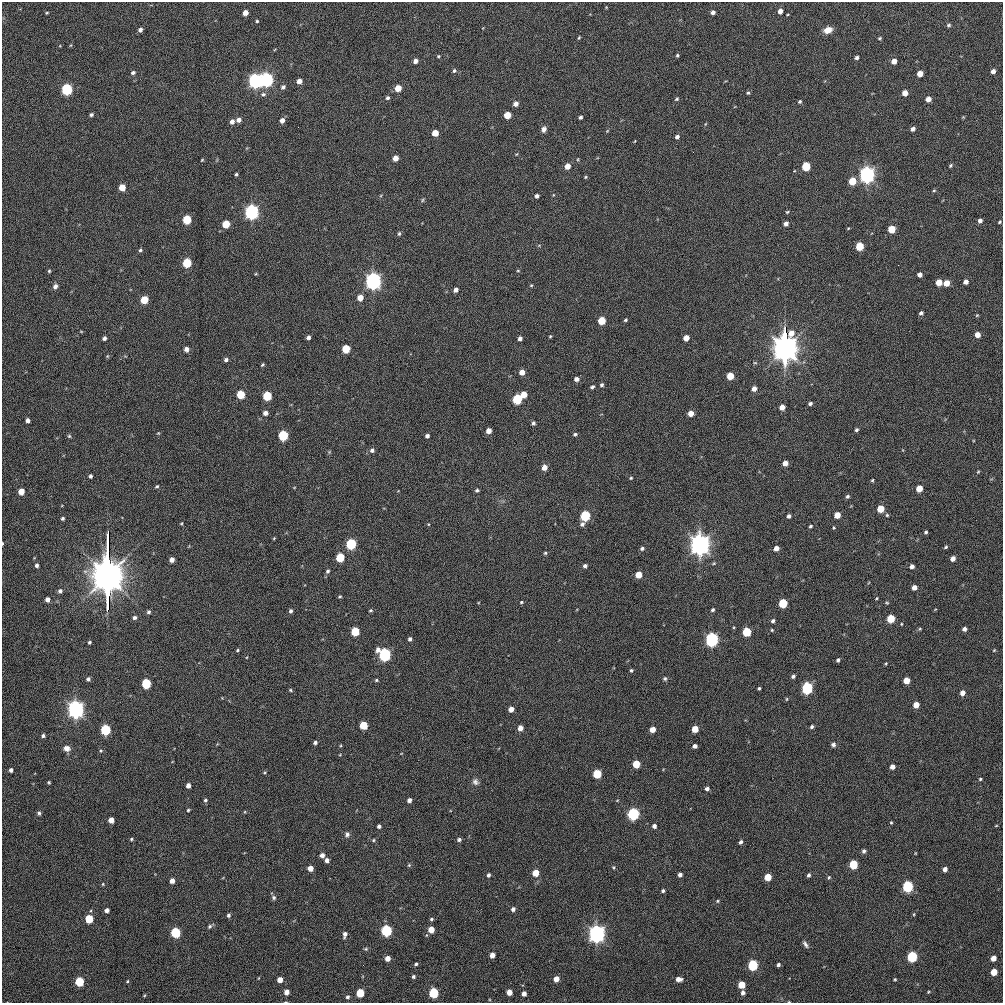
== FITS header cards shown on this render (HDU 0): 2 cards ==
NAXIS1  =                 1001
NAXIS2  =                 1001

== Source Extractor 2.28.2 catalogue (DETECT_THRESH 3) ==
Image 1001 x 1001 px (HDU 0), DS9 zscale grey, 1 PNG px = 1 image px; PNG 1005 x 1005 px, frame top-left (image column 1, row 1001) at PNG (2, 2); no overlay
Background 382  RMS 16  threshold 46.9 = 3 sigma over >= 5 px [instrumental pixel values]
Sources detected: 313; all 313 listed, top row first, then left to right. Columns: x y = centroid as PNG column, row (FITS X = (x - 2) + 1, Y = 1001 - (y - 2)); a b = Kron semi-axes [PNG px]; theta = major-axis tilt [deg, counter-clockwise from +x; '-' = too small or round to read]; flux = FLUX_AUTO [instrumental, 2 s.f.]
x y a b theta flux
606 7 5 3 - 8.1e+02
780 11 4 4 - 6.5e+03
713 12 5 4 - 3.9e+03
47 13 4 3 - 1.1e+03
245 13 5 4 - 8.5e+03
257 21 4 3 - 1.3e+03
949 25 6 4 2 1.7e+03
140 30 4 4 - 3.2e+03
828 30 9 6 22 9.4e+03
579 38 4 3 - 1.1e+03
880 38 4 3 - 1.2e+03
71 45 5 3 - 8.8e+02
677 55 4 3 - 1.4e+03
438 56 4 3 - 1.2e+03
857 58 4 3 - 2.7e+03
415 61 4 4 - 5.2e+03
894 61 5 4 - 9.1e+03
454 71 5 5 - 2.1e+03
993 71 4 4 - 5.1e+03
133 73 5 4 - 2.8e+03
920 73 5 4 - 1.3e+04
266 79 6 5 - 4.7e+05
255 81 6 5 - 5.2e+05
299 81 4 4 - 7.0e+03
283 87 5 4 - 2.9e+03
398 88 5 4 - 1.9e+04
67 89 5 5 - 1.9e+05
748 93 5 4 - 1.5e+03
905 93 5 4 - 1.1e+04
263 94 7 5 -8 2.5e+03
387 98 5 4 - 2.1e+03
677 99 5 4 - 1.5e+03
928 99 5 4 - 8.1e+03
800 101 5 4 - 1.6e+03
516 104 5 4 - 6.2e+03
91 115 4 4 - 2.2e+03
507 115 5 4 - 2.3e+04
580 117 4 3 - 2.1e+03
963 117 4 4 - 8.1e+02
239 120 5 5 - 5.1e+03
282 120 5 5 - 5.6e+03
232 122 5 5 - 4.6e+03
705 124 5 3 - 7.7e+02
298 127 2 2 - 5.4e+03
544 129 7 5 82 4.2e+03
913 129 5 4 - 4.2e+03
607 131 5 4 - 9.8e+02
435 133 5 5 - 1.7e+04
677 137 4 4 - 3.1e+03
635 141 4 2 - 7.1e+02
395 158 5 4 - 1.0e+04
578 159 5 3 - 9.6e+02
202 160 5 3 - 9.3e+02
950 165 5 4 - 1.5e+03
567 166 5 4 - 1.1e+04
806 166 5 5 - 5.8e+04
236 174 3 3 - 1.6e+03
867 175 7 5 81 9.3e+05
585 177 4 4 - 1.2e+03
852 181 5 5 - 3.0e+04
122 187 5 5 - 1.8e+04
934 191 5 3 - 1.1e+03
537 196 4 3 - 3.4e+03
422 200 6 4 87 1.2e+03
252 212 6 5 - 5.8e+05
787 212 4 4 - 1.1e+03
187 219 5 5 - 6.1e+04
980 221 5 4 - 3.8e+03
1000 222 4 3 - 1.3e+03
786 223 4 4 - 4.3e+03
226 224 5 5 - 3.3e+04
891 229 5 5 - 3.0e+04
399 234 5 4 - 1.5e+03
859 246 5 5 - 4.4e+04
140 250 5 4 - 1.8e+03
187 263 5 5 - 6.7e+04
898 265 2 2 - 1.1e+04
49 271 4 4 - 1.3e+03
518 271 4 3 - 9.3e+02
920 275 4 4 - 4.8e+03
373 281 7 5 85 9.6e+05
939 282 5 4 - 1.6e+04
966 282 4 4 - 6.5e+03
946 283 5 4 - 1.6e+04
531 285 4 3 - 1.1e+03
55 286 6 5 - 4.5e+03
456 290 5 4 - 4.5e+03
360 298 5 4 - 1.2e+04
144 300 5 5 - 3.6e+04
921 313 4 4 - 2.5e+03
977 315 4 4 - 1.1e+03
625 320 4 3 - 1.5e+03
601 321 5 5 - 3.7e+04
81 331 5 3 - 7.9e+02
977 335 5 4 - 9.0e+03
550 336 4 3 - 1.0e+03
308 337 4 4 - 3.3e+03
104 338 4 3 - 3.1e+03
520 338 4 4 - 3.7e+03
686 338 5 4 - 1.2e+04
785 347 29 6 90 5.6e+06
186 349 5 5 - 3.9e+03
346 349 5 5 - 4.4e+04
107 356 5 3 - 9.9e+02
226 360 5 4 - 2.8e+03
755 363 6 4 -1 1.2e+03
262 365 4 3 - 1.6e+03
522 372 5 4 - 8.4e+03
730 376 5 5 - 2.7e+04
576 379 5 4 - 5.1e+03
602 385 4 4 - 2.0e+03
592 387 4 3 - 2.1e+03
754 389 5 4 - 6.2e+03
240 394 5 5 - 4.6e+04
523 394 5 5 - 1.6e+04
267 396 5 5 - 7.0e+04
517 399 5 5 - 9.2e+04
810 403 4 4 - 2.4e+03
782 407 5 4 - 9.3e+03
265 413 5 4 - 5.4e+03
691 413 5 4 - 1.0e+04
28 420 4 4 - 4.5e+03
533 423 5 4 - 2.3e+03
856 430 4 4 - 1.9e+03
489 431 5 4 - 8.4e+03
158 433 4 3 - 8.5e+02
575 434 5 4 - 2.0e+03
283 435 5 5 - 9.7e+04
69 436 5 5 - 1.3e+03
427 436 4 4 - 2.9e+03
372 450 6 5 - 3.2e+03
785 463 5 4 - 9.7e+03
544 467 5 4 - 1.0e+04
978 472 4 3 - 9.6e+02
90 476 4 3 - 2.1e+03
631 478 4 3 - 1.0e+03
872 480 3 3 - 1.3e+03
157 486 4 3 - 1.5e+03
919 488 5 4 - 2.0e+04
477 490 4 3 - 1.7e+03
21 491 5 4 - 1.5e+04
847 496 5 4 - 2.0e+03
880 509 5 5 - 2.5e+04
837 515 5 4 - 1.5e+04
887 515 4 4 - 1.3e+03
585 516 5 5 - 1.2e+05
789 516 4 3 - 3.2e+03
62 518 4 3 - 1.9e+03
181 523 4 3 - 9.5e+02
582 524 5 5 - 3.3e+03
810 526 4 3 - 1.6e+03
926 532 4 3 - 1.7e+03
274 538 4 3 - 9.2e+02
2 543 3 2 - 1.0e+03
351 544 5 5 - 1.3e+05
700 544 14 6 89 2.5e+06
946 547 5 3 - 1.6e+03
642 548 4 4 - 2.4e+03
776 548 5 4 - 6.6e+03
545 553 4 4 - 1.4e+03
340 557 5 5 - 5.9e+04
953 559 5 4 - 6.3e+03
172 560 4 4 - 6.4e+03
714 563 4 3 - 1.1e+03
37 565 5 4 - 2.9e+03
585 566 4 4 - 2.7e+03
912 566 4 4 - 4.4e+03
85 571 9 4 8 2.8e+03
328 571 5 4 - 2.1e+03
107 573 64 6 90 1.3e+07
638 575 5 4 - 2.1e+04
914 587 4 4 - 6.6e+03
60 591 5 5 - 3.4e+03
340 596 3 3 - 1.3e+03
876 598 4 3 - 9.3e+02
47 599 4 4 - 5.5e+03
521 602 4 3 - 1.2e+03
783 603 5 5 - 5.8e+04
370 610 4 4 - 1.4e+03
713 610 4 3 - 1.8e+03
291 611 5 4 - 2.4e+03
148 612 5 4 - 2.3e+03
134 618 5 5 - 2.8e+03
891 619 5 5 - 3.8e+04
773 621 5 4 - 2.3e+03
920 629 5 3 - 1.1e+03
964 629 4 4 - 3.5e+03
772 630 4 3 - 1.0e+03
355 632 5 5 - 5.8e+04
746 632 5 5 - 5.8e+04
410 639 4 4 - 2.7e+03
712 639 6 5 - 4.4e+05
89 642 3 3 - 1.7e+03
238 650 4 3 - 1.2e+03
994 650 4 3 - 8.9e+02
385 654 6 5 - 3.1e+05
838 660 4 3 - 2.0e+03
886 663 5 3 - 9.7e+02
631 670 4 4 - 1.5e+03
793 676 5 4 - 2.5e+03
88 679 5 5 - 2.9e+03
665 679 5 5 - 1.7e+03
376 680 4 3 - 1.3e+03
906 681 5 4 - 1.6e+04
146 684 5 5 - 9.5e+04
759 688 3 3 - 1.4e+03
807 688 5 5 - 2.2e+05
290 690 5 3 - 1.2e+03
962 693 4 4 - 7.3e+03
787 699 5 3 - 9.6e+02
916 705 5 4 - 1.3e+04
76 709 8 5 90 1.2e+06
511 709 5 4 - 9.2e+03
363 725 5 5 - 4.0e+04
812 727 5 4 - 1.9e+03
520 728 4 4 - 9.0e+03
652 729 5 4 - 1.1e+04
695 729 5 4 - 1.9e+04
105 730 5 5 - 1.3e+05
43 736 4 4 - 2.3e+03
315 743 4 4 - 2.6e+03
833 744 5 5 - 2.6e+03
695 746 4 4 - 3.6e+03
67 748 8 7 - 5.8e+03
101 751 5 4 - 1.4e+03
636 764 5 5 - 3.2e+04
892 767 4 4 - 6.3e+03
11 770 4 4 - 3.4e+03
597 774 5 5 - 6.0e+04
980 779 4 3 - 1.3e+03
49 782 4 3 - 1.2e+03
475 782 9 7 -51 3.6e+03
188 785 4 4 - 6.3e+03
707 789 5 4 - 3.3e+03
205 800 5 5 - 1.9e+03
409 800 4 4 - 4.0e+03
188 810 3 3 - 1.2e+03
39 813 5 4 - 2.0e+03
633 814 5 5 - 2.4e+05
111 820 5 4 - 1.0e+04
891 822 4 3 - 1.1e+03
379 826 4 4 - 3.0e+03
654 826 4 4 - 3.8e+03
996 826 4 3 - 8.2e+02
347 834 7 6 - 3.1e+03
131 839 4 3 - 1.4e+03
373 840 4 4 - 1.2e+03
459 840 4 4 - 2.2e+03
741 842 5 4 - 2.8e+03
864 851 5 5 - 2.2e+03
915 853 4 2 - 7.1e+02
322 855 4 4 - 5.2e+03
327 860 4 4 - 4.1e+03
409 865 5 4 - 1.3e+03
853 865 5 5 - 5.8e+04
613 867 5 3 - 1.1e+03
310 868 4 4 - 1.0e+04
945 869 4 4 - 5.8e+03
535 873 5 4 - 2.0e+04
488 875 5 4 - 2.4e+03
680 875 4 4 - 3.9e+03
809 875 4 4 - 2.2e+03
768 877 5 5 - 2.3e+04
829 877 6 4 62 1.5e+03
172 881 4 4 - 6.6e+03
103 884 4 4 - 1.1e+03
908 886 5 5 - 1.6e+05
663 891 4 3 - 2.0e+03
274 898 7 5 -48 2.3e+03
717 901 5 4 - 1.2e+03
513 909 5 4 - 3.4e+03
107 910 4 4 - 4.1e+03
914 914 5 4 - 1.1e+03
228 915 4 4 - 2.2e+03
89 919 5 5 - 4.4e+04
431 919 5 4 - 1.7e+03
210 926 6 5 - 2.1e+03
386 930 5 5 - 1.7e+05
431 930 5 4 - 1.5e+04
175 932 5 5 - 1.1e+05
597 933 8 5 87 1.3e+06
345 934 6 4 78 4.4e+03
805 944 11 5 -56 3.4e+03
366 949 6 5 - 1.6e+03
492 955 5 4 - 8.0e+03
912 957 5 5 - 1.3e+05
387 958 4 4 - 9.2e+03
993 958 5 4 - 9.6e+03
416 964 5 4 - 1.8e+03
363 965 2 2 - 4.2e+03
753 965 5 5 - 1.4e+05
778 965 4 4 - 2.3e+03
994 972 5 4 - 1.9e+04
413 977 5 4 - 1.9e+03
259 978 5 3 - 8.0e+02
556 979 5 5 - 9.5e+03
678 979 6 5 - 6.1e+03
895 979 4 3 - 1.2e+03
280 980 4 4 - 1.0e+04
127 981 4 4 - 1.0e+03
79 982 5 5 - 7.0e+04
741 985 5 5 - 2.3e+04
286 992 4 4 - 7.9e+03
509 992 5 4 - 1.1e+04
928 992 4 3 - 1.0e+03
360 993 5 5 - 4.4e+04
434 993 5 5 - 9.5e+04
743 993 5 5 - 3.9e+03
524 994 4 4 - 5.5e+03
144 996 4 3 - 9.1e+02
348 997 5 5 - 2.2e+03
286 1002 4 2 - 7.0e+02
789 1002 4 3 - 8.5e+02
At the frame edge (FLAGS 8, measured only in part): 3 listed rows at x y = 2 543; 286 1002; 789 1002